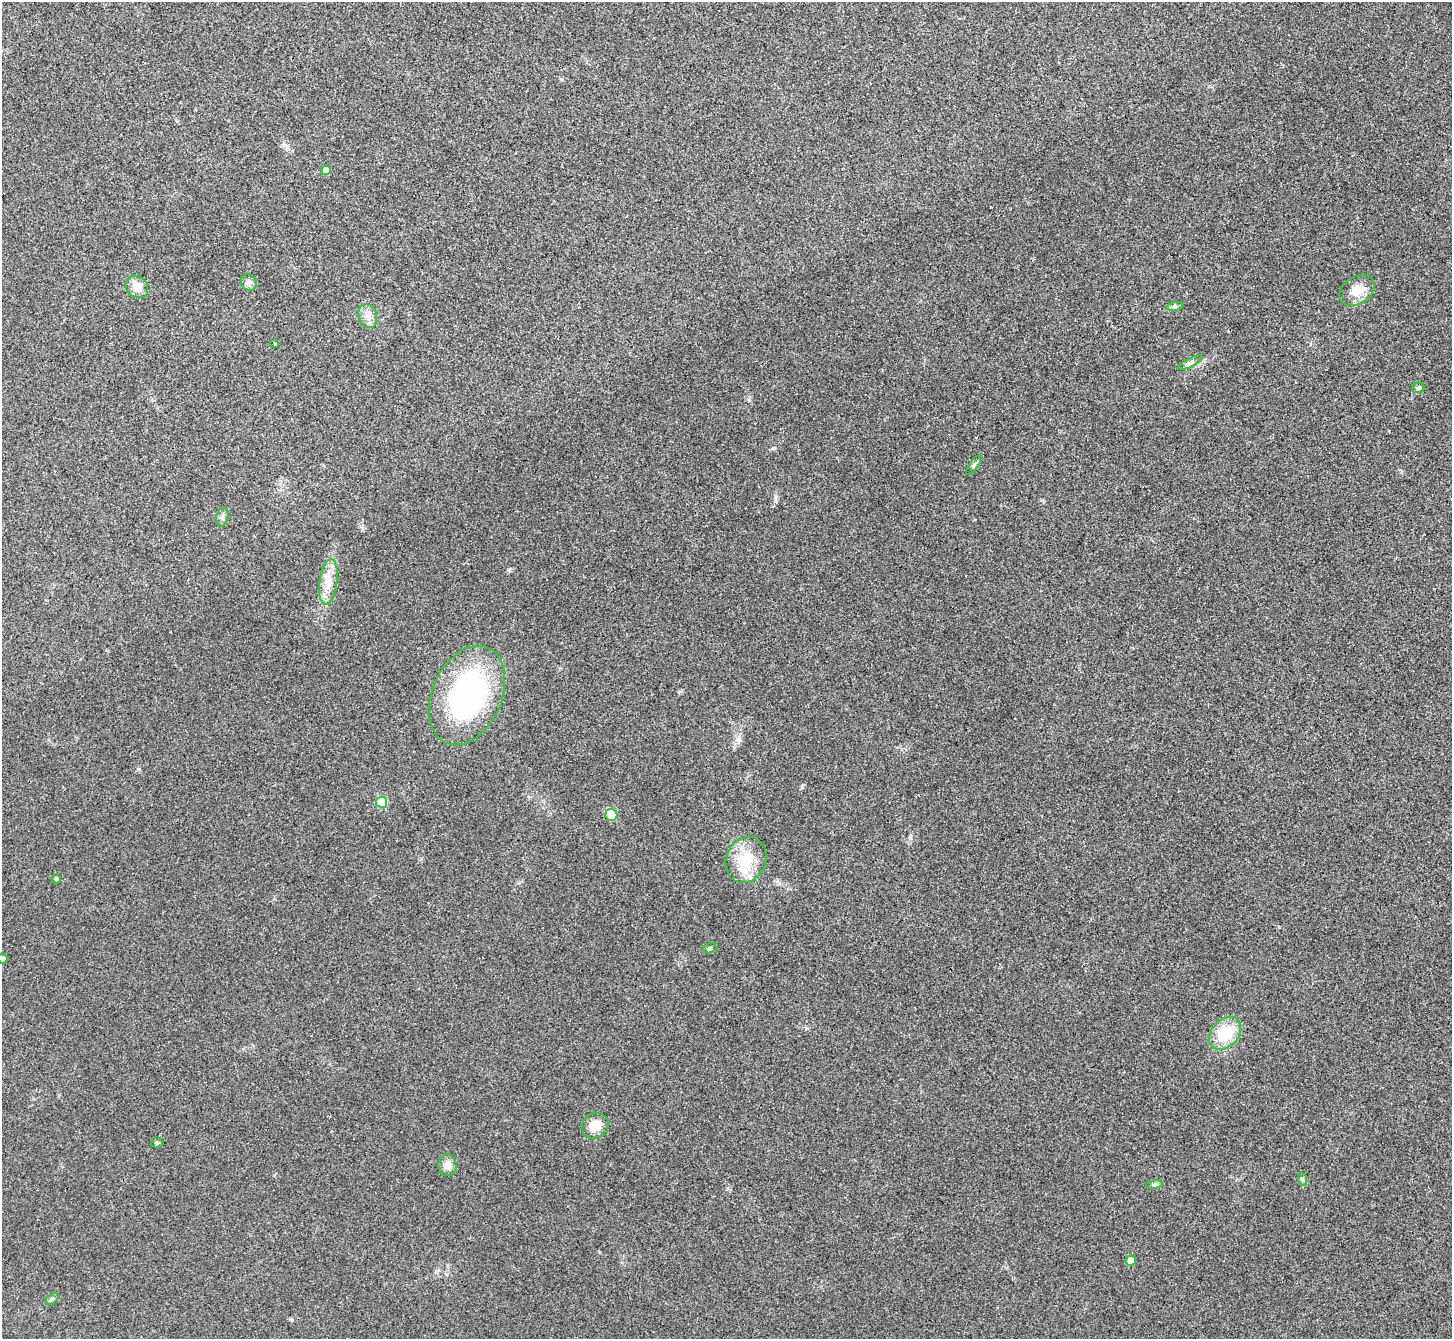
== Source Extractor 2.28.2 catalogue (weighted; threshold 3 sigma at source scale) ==
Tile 10 of 4 x 4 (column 2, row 3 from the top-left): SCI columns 1457-2906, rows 1499-2835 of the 5814 x 5807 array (HDU 1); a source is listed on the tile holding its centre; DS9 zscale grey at full resolution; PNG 1454 x 1341 px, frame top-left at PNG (2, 2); each listed source drawn as its Kron ellipse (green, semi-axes under 4 px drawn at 4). Shown black and unused: <1% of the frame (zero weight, under 3 of 4 exposures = <1% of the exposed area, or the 3 px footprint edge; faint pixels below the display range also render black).
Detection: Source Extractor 2.28.2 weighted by HDU 2 'WHT'; one run over the whole footprint, this tile lists its part. Background 0.0326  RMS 0.0062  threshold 0.0279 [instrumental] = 3 sigma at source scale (4.5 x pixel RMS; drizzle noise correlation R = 1.50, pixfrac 1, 0.05/0.05 arcsec/px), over >= 5 px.
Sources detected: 27; all 27 listed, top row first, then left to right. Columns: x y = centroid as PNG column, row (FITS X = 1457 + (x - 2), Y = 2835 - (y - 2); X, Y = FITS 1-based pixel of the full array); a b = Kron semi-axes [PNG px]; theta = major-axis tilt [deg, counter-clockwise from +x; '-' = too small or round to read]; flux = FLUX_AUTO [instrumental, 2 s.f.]
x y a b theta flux
326 170 5 5 - 4.3
249 283 9 7 -46 2.1
137 287 12 10 -44 6.1
1357 291 19 13 34 9.8
1175 307 8 4 8 1.4
368 316 12 9 -73 4.3
275 344 4 3 - 0.71
1190 363 13 4 28 1.6
1418 388 6 5 - 1.5
974 465 11 4 54 1.5
222 517 9 6 79 1.8
328 582 23 9 82 8.6
467 695 52 35 66 120
382 802 5 5 - 19
611 815 6 6 - 15
746 860 23 20 64 18
56 879 5 4 - 1.2
710 948 7 5 16 1.1
2 959 5 5 - 1.5
1225 1033 18 13 48 20
595 1126 14 12 33 9.2
157 1143 6 5 - 0.94
447 1165 11 9 -84 4.3
1302 1179 7 4 -70 1.1
1154 1184 8 4 9 1.3
1131 1261 5 5 - 6
52 1299 7 5 36 1.2
Isophote crosses this tile's border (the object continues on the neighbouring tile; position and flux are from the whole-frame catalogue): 1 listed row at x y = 2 959
Unlisted compact peaks at least as high as the median listed source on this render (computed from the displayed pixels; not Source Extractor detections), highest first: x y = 773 448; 509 570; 738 740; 139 769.